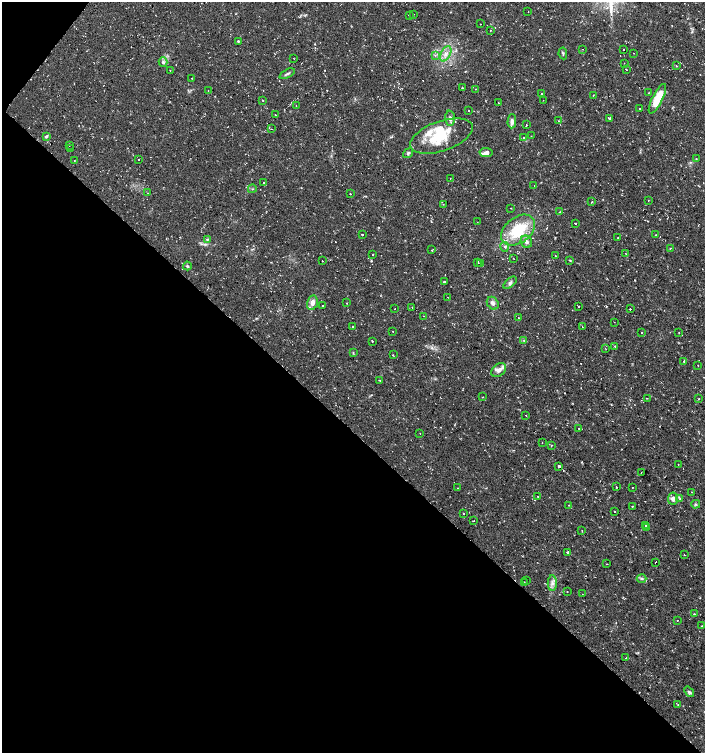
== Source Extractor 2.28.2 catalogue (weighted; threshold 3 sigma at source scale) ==
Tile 9 of 4 x 4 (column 1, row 3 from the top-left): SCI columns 233-1638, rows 1501-3001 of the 6025 x 6006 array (HDU 1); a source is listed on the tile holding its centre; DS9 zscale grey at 2 x 2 block average (1 PNG px = mean of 2 x 2 image px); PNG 707 x 755 px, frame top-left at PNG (2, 2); each listed source drawn as its Kron ellipse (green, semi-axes under 4 px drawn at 4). Shown black and unused: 44% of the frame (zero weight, under 2 of 3 exposures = <1% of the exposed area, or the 3 px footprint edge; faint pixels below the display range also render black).
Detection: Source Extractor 2.28.2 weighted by HDU 2 'WHT'; one run over the whole footprint, this tile lists its part. Background 0.0323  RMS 0.004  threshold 0.018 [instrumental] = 3 sigma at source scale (4.5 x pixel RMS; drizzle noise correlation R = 1.50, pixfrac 1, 0.0396/0.0396 arcsec/px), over >= 5 px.
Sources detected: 180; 1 inside a brighter object's white glare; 18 cosmic-ray / hot-pixel residue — neither listed nor drawn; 7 inside a brighter listed object's ellipse — not listed separately; the other 154 listed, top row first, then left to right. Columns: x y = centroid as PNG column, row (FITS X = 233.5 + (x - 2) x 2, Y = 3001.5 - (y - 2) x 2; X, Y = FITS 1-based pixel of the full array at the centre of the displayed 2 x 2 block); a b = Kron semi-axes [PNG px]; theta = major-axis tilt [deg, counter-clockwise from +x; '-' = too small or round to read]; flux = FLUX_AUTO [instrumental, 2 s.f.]
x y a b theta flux
528 12 2 2 - 1.5
414 14 2 2 - 0.39
409 15 2 2 - 2.2
481 24 2 2 - 0.81
490 30 2 2 - 0.41
238 41 2 2 - 0.8
582 49 2 2 - 0.47
624 49 2 2 - 0.5
563 53 6 3 -81 1.2
634 53 2 2 - 1
446 54 8 4 62 4.9
435 55 3 2 - 0.82
293 59 2 2 - 0.36
163 62 5 4 - 1.9
624 63 2 2 - 0.81
676 66 2 2 - 0.57
626 69 2 2 - 1.4
170 70 2 2 - 0.36
287 74 8 2 27 1.6
192 78 2 2 - 0.33
462 87 2 2 - 0.54
476 89 2 2 - 0.42
208 90 2 2 - 0.33
648 93 2 2 - 0.37
542 94 2 2 - 0.6
593 95 3 2 - 0.38
657 99 16 5 63 24
263 100 2 2 - 0.62
543 100 2 2 - 0.29
498 103 2 2 - 0.41
296 105 2 2 - 0.87
639 108 2 2 - 0.58
469 111 2 2 - 1.6
275 115 2 2 - 2.1
450 118 7 5 -88 3.3
609 118 2 2 - 1.8
512 121 7 4 89 4.1
558 121 2 2 - 0.42
526 125 2 2 - 1.3
272 129 2 2 - 0.33
46 136 4 3 - 1.5
441 136 33 15 19 38
531 136 2 2 - 0.31
523 138 2 2 - 0.84
69 145 2 2 - 0.85
70 149 2 2 - 0.4
486 152 6 4 -7 2.8
408 153 5 4 - 1.7
696 159 3 2 - 0.54
139 160 2 2 - 1.5
74 161 2 2 - 0.49
450 178 2 2 - 0.38
263 183 2 2 - 2.3
534 186 2 2 - 0.28
252 189 4 2 - 0.66
148 193 2 2 - 0.71
350 194 2 2 - 1.3
648 200 2 2 - 0.36
592 202 3 2 - 0.44
443 204 3 2 - 0.56
511 208 2 2 - 0.29
560 212 2 2 - 0.5
477 222 2 2 - 0.33
575 223 2 2 - 3.6
518 230 19 13 38 41
362 235 2 2 - 2.2
656 235 2 2 - 1.8
618 238 2 2 - 0.32
207 240 3 2 - 1.7
526 242 6 5 - 3.3
505 247 5 3 - 1.5
670 248 2 2 - 1.8
432 250 2 2 - 0.77
625 253 2 2 - 0.31
373 255 2 2 - 0.53
555 256 2 2 - 2.2
514 259 2 2 - 0.32
570 260 3 2 - 0.69
322 261 2 2 - 2.2
478 262 2 2 - 1.1
481 264 2 2 - 2.7
187 266 4 3 - 1.4
445 281 3 2 - 1
510 283 8 4 41 2.5
447 297 2 2 - 0.29
312 303 7 5 75 5.1
346 303 2 2 - 0.65
493 303 7 5 -53 3.5
323 306 2 2 - 3.2
579 306 2 2 - 0.45
412 307 2 2 - 0.48
394 309 2 2 - 0.62
630 309 2 2 - 12
423 316 2 2 - 0.33
518 318 2 2 - 1.3
614 322 2 2 - 0.31
582 326 2 2 - 1.5
353 327 2 2 - 0.79
393 331 2 2 - 1.2
642 332 2 2 - 3.7
679 333 2 2 - 3.6
524 340 3 2 - 0.52
372 341 2 2 - 1.6
615 346 3 2 - 0.45
606 349 3 2 - 0.34
353 353 3 2 - 0.66
393 355 3 2 - 0.51
684 361 2 2 - 1.3
698 365 2 2 - 1.2
499 370 8 5 40 4.1
379 380 2 2 - 0.7
482 397 2 2 - 0.35
647 398 2 2 - 0.45
699 399 2 2 - 2.3
526 415 2 2 - 0.63
579 428 2 2 - 0.91
420 433 2 2 - 0.88
542 442 2 2 - 0.37
551 445 3 2 - 0.4
678 464 2 2 - 0.44
559 466 2 2 - 70
641 473 2 2 - 1.2
616 487 2 2 - 1.6
632 487 2 2 - 0.57
457 488 2 2 - 0.28
692 492 2 2 - 0.44
538 497 2 2 - 2.1
673 499 6 5 - 4.7
680 499 3 3 - 0.84
696 504 4 2 - 0.97
569 505 2 2 - 1.7
632 507 2 2 - 0.59
614 511 2 2 - 1.1
463 513 2 2 - 1.4
473 521 2 2 - 0.79
645 525 2 2 - 1.4
647 528 2 2 - 1.3
582 531 2 2 - 0.47
567 552 2 2 - 7.5
684 555 2 2 - 0.73
656 562 2 2 - 3
606 564 2 2 - 0.92
642 578 5 2 - 1.1
527 581 2 2 - 0.64
524 582 2 2 - 0.37
552 583 8 4 90 3.6
567 592 2 2 - 0.42
582 594 2 2 - 0.4
694 614 2 2 - 0.84
677 620 2 2 - 1.4
701 626 2 2 - 0.61
626 658 2 2 - 2.6
689 692 6 4 -50 1.9
678 704 2 2 - 0.63
Diffuse or blended objects may show on this block-average render without a row.